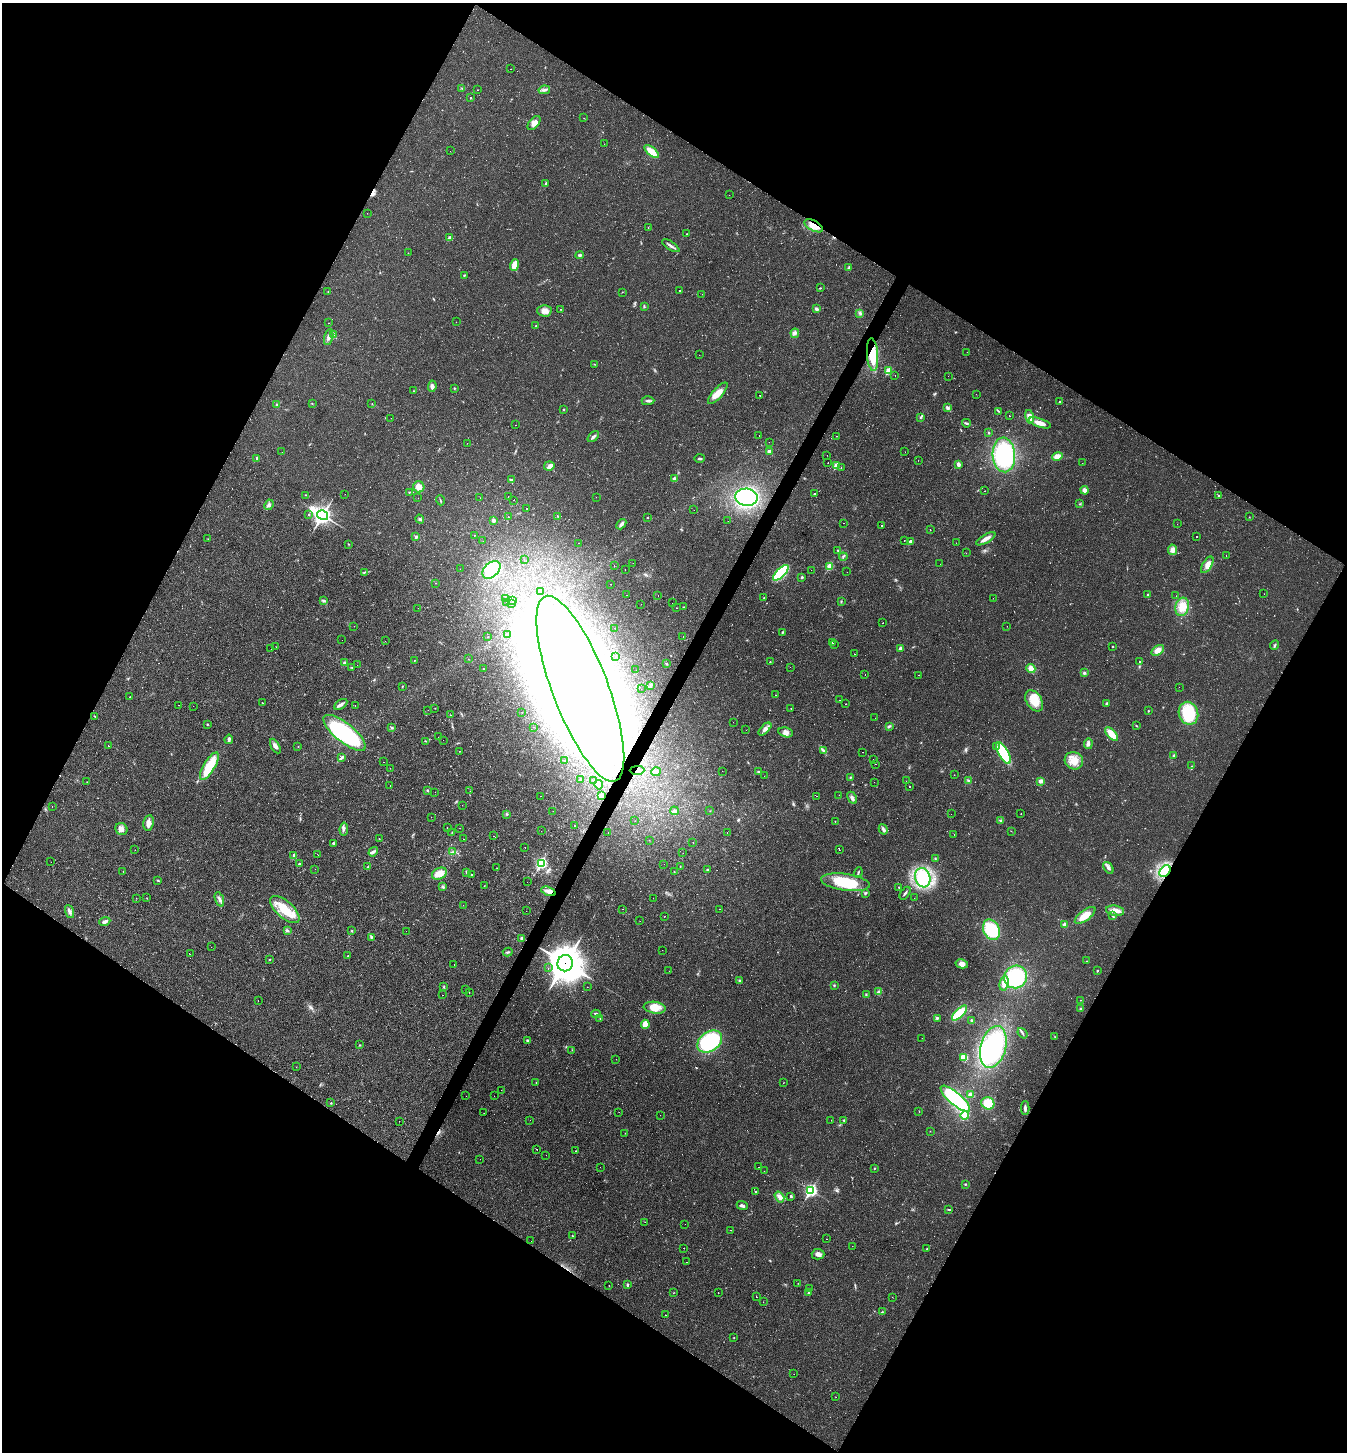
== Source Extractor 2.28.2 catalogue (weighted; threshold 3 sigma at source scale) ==
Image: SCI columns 285-5663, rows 1-5800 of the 5808 x 5800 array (HDU 1 of 3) = the unmasked area's bounding box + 8 px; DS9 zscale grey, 4 x 4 block average (1 PNG px = mean of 4 x 4 image px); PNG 1349 x 1454 px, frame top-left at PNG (2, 3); each listed source drawn as its Kron ellipse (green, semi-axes under 4 px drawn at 4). Shown black and unused: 48% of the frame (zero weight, under 2 of 3 exposures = <1% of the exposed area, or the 3 px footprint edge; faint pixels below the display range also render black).
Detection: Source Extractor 2.28.2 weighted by HDU 2 'WHT'. Background 0.0201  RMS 0.0059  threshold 0.0266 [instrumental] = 3 sigma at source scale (4.5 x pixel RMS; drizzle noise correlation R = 1.50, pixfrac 1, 0.05/0.05 arcsec/px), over >= 5 px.
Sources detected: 605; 8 too faint to see at this stretch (4 x 4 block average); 44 inside a brighter object's white glare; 38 cosmic-ray / hot-pixel residue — neither listed nor drawn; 8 coinciding with a brighter row at this scale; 15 inside a brighter listed object's ellipse — not listed separately; the other 492 listed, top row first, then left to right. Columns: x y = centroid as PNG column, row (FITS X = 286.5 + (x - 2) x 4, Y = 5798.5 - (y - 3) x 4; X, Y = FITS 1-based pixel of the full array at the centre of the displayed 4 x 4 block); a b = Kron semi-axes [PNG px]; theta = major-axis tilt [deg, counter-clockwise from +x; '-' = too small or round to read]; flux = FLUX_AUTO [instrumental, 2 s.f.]
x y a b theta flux
510 69 2 2 - 1.4
462 88 2 2 - 1.4
477 90 2 2 - 0.79
544 90 5 2 - 7.7
471 98 2 2 - 4
584 118 2 2 - 0.63
534 123 8 5 52 18
604 144 2 2 - 0.64
450 151 2 2 - 0.66
652 152 9 3 -40 55
546 184 3 2 - 2.3
729 195 2 2 - 1.2
367 213 2 2 - 0.48
814 226 10 5 -29 45
648 227 2 2 - 17
687 234 2 2 - 1.1
450 238 2 2 - 32
671 246 10 2 -33 11
408 253 2 2 - 0.89
580 255 4 2 - 5.6
514 265 6 3 73 59
849 268 4 2 - 4.4
464 275 2 2 - 3.1
820 288 2 2 - 2.3
679 291 2 2 - 9.5
328 292 2 2 - 0.87
622 292 2 2 - 0.69
702 294 2 2 - 0.59
644 306 3 2 - 2.9
560 309 2 2 - 1.1
816 309 3 3 - 7.9
544 311 7 6 - 20
860 313 4 3 - 7
456 322 2 2 - 1.6
329 323 2 2 - 0.48
536 326 2 2 - 2.7
795 333 4 3 - 9.8
333 335 3 2 - 4.9
329 337 8 3 75 11
967 352 2 2 - 0.82
699 355 2 2 - 1.3
873 355 16 5 -86 100
594 364 2 2 - 1.4
889 371 2 2 - 130
895 376 2 2 - 1.5
948 376 2 2 - 1.3
432 386 6 4 82 10
454 388 2 2 - 3.1
414 391 2 2 - 1.4
718 393 13 5 48 39
976 394 2 2 - 2.1
760 396 2 2 - 18
648 401 6 2 1 7.4
1060 402 2 2 - 5.3
312 403 2 2 - 1.7
372 404 2 2 - 1.2
277 405 2 2 - 1.8
947 408 4 3 - 6.3
563 409 2 2 - 5.6
998 411 4 2 - 2.5
1009 416 2 2 - 4.5
921 417 3 2 - 3.5
1029 417 7 4 -76 26
391 418 2 2 - 0.47
966 423 4 2 - 4.8
1040 423 11 4 -19 33
515 425 2 2 - 13
989 432 2 2 - 2
759 435 2 2 - 0.65
837 436 2 2 - 0.83
593 437 7 2 43 8.4
769 442 2 2 - 3.5
467 443 2 2 - 0.92
769 451 3 3 - 8.3
282 452 2 2 - 1.3
905 452 2 2 - 1.4
827 455 2 2 - 1.8
1004 455 17 11 -86 350
1057 456 5 4 - 24
257 458 4 2 - 8.1
700 458 5 2 - 4.2
918 460 2 2 - 0.77
828 463 2 2 - 1.9
1082 463 2 2 - 0.82
958 464 3 3 - 10
549 466 5 4 - 11
836 466 2 2 - 100
841 468 2 2 - 0.82
511 479 3 2 - 3.2
674 479 3 3 - 11
419 487 6 5 - 26
1085 490 4 4 - 16
985 491 2 2 - 5
409 492 2 2 - 2
345 494 2 2 - 0.55
814 494 2 2 - 5.5
306 495 2 2 - 1.2
1218 496 2 2 - 3.2
508 497 2 2 - 3.3
596 497 2 2 - 1
746 497 11 8 -6 510
418 498 2 2 - 1.3
480 498 2 2 - 1.3
440 500 5 2 - 2.7
514 500 2 2 - 2.3
1080 504 2 2 - 1.3
269 505 5 3 - 8.9
526 509 2 2 - 1.6
694 510 2 2 - 2
309 514 2 2 - 1.9
322 515 6 4 -33 1400
558 516 2 2 - 1.5
508 517 2 2 - 2.5
1249 517 2 2 - 1.2
647 518 2 2 - 1.8
420 519 4 2 - 5.7
494 520 2 2 - 16
728 521 2 2 - 0.83
843 523 2 2 - 9.6
621 524 6 3 49 11
1177 524 2 2 - 2.9
882 526 2 2 - 69
930 529 2 2 - 2
474 535 2 2 - 13
1196 536 2 2 - 16
416 537 3 3 - 5.6
208 539 2 2 - 1.3
986 539 11 3 30 23
904 540 2 2 - 1.5
483 541 2 2 - 2.5
910 541 2 2 - 16
578 543 2 2 - 2.8
956 543 2 2 - 0.44
348 544 2 2 - 1.5
838 550 2 2 - 2.3
1173 550 5 4 - 19
966 553 2 2 - 1.1
1226 555 2 2 - 2
843 557 4 2 - 4.1
524 560 2 2 - 2.1
633 563 2 2 - 0.66
940 564 2 2 - 1.7
1207 565 9 4 58 20
614 566 2 2 - 6.1
830 566 2 2 - 130
460 569 2 2 - 0.64
625 569 2 2 - 3.2
491 570 10 7 43 130
811 570 2 2 - 0.57
364 572 4 2 - 3.5
847 572 2 2 - 2.3
781 573 10 4 46 230
802 577 2 2 - 12
435 583 2 2 - 1.1
611 584 2 2 - 1.4
540 591 2 2 - 10
1148 594 2 2 - 5.9
1264 594 2 2 - 3.3
627 595 2 2 - 2.7
658 596 2 2 - 1.6
1176 596 2 2 - 0.54
764 598 2 2 - 2.4
993 598 2 2 - 1.9
505 599 2 2 - 17
324 601 2 2 - 3.5
513 601 2 2 - 2.3
841 601 3 2 - 2.3
506 602 2 2 - 0.64
512 603 2 2 - 2.1
672 603 2 2 - 0.45
641 604 2 2 - 1.4
683 607 2 2 - 1.4
1182 607 9 6 76 40
418 608 2 2 - 0.69
676 608 2 2 - 2.1
883 623 2 2 - 2.3
354 626 2 2 - 0.53
1007 626 2 2 - 0.49
614 628 2 2 - 2
782 632 3 2 - 2.7
508 634 2 2 - 0.9
683 636 2 2 - 1.8
488 637 2 2 - 0.91
342 640 2 2 - 0.4
385 641 2 2 - 0.43
832 643 2 2 - 1.3
834 644 2 2 - 18
1275 645 5 2 - 5
1113 646 2 2 - 2.4
276 647 2 2 - 0.72
271 648 2 2 - 1.4
900 648 2 2 - 20
1158 650 7 4 35 25
854 654 2 2 - 1.7
616 656 2 2 - 2.7
468 659 2 2 - 0.59
414 660 2 2 - 1.7
1139 661 2 2 - 13
770 662 2 2 - 3.3
344 663 3 2 - 7.1
666 664 3 2 - 2.4
357 665 2 2 - 1
790 667 2 2 - 0.65
352 668 3 2 - 1.7
1031 668 5 3 - 29
483 669 3 2 - 2.6
636 670 2 2 - 0.79
1084 673 3 3 - 5.4
865 675 2 2 - 17
918 675 2 2 - 4.3
402 686 2 2 - 2
651 686 3 2 - 3.8
1179 687 2 2 - 1.8
580 689 99 28 -69 2900
641 689 2 2 - 1.2
775 695 2 2 - 15
130 697 2 2 - 1.5
840 700 2 2 - 2.1
1034 701 11 7 -56 69
262 703 2 2 - 2.1
1107 703 2 2 - 16
341 704 7 3 34 13
846 704 2 2 - 1.9
179 705 2 2 - 0.67
193 706 2 2 - 0.35
355 706 2 2 - 4.3
435 708 2 2 - 1.2
791 708 2 2 - 2
428 710 2 2 - 0.85
1148 711 2 2 - 4.4
522 712 2 2 - 0.52
1188 713 11 9 -69 170
450 715 2 2 - 1.5
95 716 3 2 - 2.3
875 718 2 2 - 1.8
733 722 2 2 - 0.39
207 724 2 2 - 1.6
889 726 3 3 - 5.3
1136 726 2 2 - 2.2
533 727 2 2 - 0.57
392 728 3 3 - 4.9
765 729 8 4 45 16
746 730 2 2 - 3.9
786 732 7 5 -13 16
345 733 26 9 -39 530
1112 734 8 3 -50 48
438 737 2 2 - 4.1
229 739 5 3 - 8.4
443 740 2 2 - 0.95
425 741 3 2 - 1.9
1088 744 5 4 - 9.3
108 746 2 2 - 16
275 746 8 3 -60 13
298 747 2 2 - 1.1
996 747 2 2 - 2.7
824 750 3 2 - 3.7
459 751 2 2 - 16
862 752 2 2 - 4.9
1003 753 12 5 -62 210
1174 755 3 2 - 4.2
341 758 4 2 - 5.4
873 759 2 2 - 5.3
565 761 2 2 - 4.3
1074 761 9 8 - 43
383 762 2 2 - 1.4
875 764 2 2 - 0.88
209 766 15 5 59 120
1192 766 2 2 - 1.3
390 768 2 2 - 0.48
637 770 7 2 1 9.5
722 771 2 2 - 1.3
656 772 5 3 - 6.9
759 772 2 2 - 2
954 775 2 2 - 0.58
764 776 2 2 - 1.3
850 777 2 2 - 2.5
580 780 2 2 - 7.4
594 780 2 2 - 0.78
968 780 2 2 - 2.2
906 781 2 2 - 0.55
1040 781 4 3 - 9.4
87 782 2 2 - 1
874 782 2 2 - 1.1
390 785 2 2 - 2
599 785 4 4 - 12
909 786 2 2 - 11
427 790 2 2 - 7.9
470 791 2 2 - 0.49
435 792 2 2 - 0.49
839 795 2 2 - 0.41
540 796 2 2 - 1.3
601 796 2 2 - 10
816 796 2 2 - 3
852 798 6 3 -60 9.1
462 805 2 2 - 0.55
52 806 2 2 - 0.53
553 811 2 2 - 0.59
674 811 4 2 - 4.6
710 811 2 2 - 1
506 814 3 2 - 3.1
951 814 2 2 - 0.62
1021 814 2 2 - 1.1
431 817 2 2 - 2.6
1001 820 3 2 - 3.6
635 821 2 2 - 1.1
835 821 2 2 - 1.3
148 823 8 5 80 19
574 826 2 2 - 1.6
447 828 2 2 - 0.95
460 828 2 2 - 0.6
121 829 6 5 - 17
344 829 6 3 82 7.6
883 829 5 3 - 8.6
541 831 2 2 - 0.58
1011 831 2 2 - 0.82
452 832 2 2 - 1.5
608 833 2 2 - 1.1
727 833 2 2 - 31
954 834 2 2 - 0.81
494 836 2 2 - 4.6
379 839 2 2 - 1.2
463 839 2 2 - 9.9
649 840 2 2 - 0.65
693 842 2 2 - 0.82
333 843 3 2 - 3.5
525 848 2 2 - 1.7
135 850 2 2 - 0.65
839 850 2 2 - 2.6
373 852 5 3 - 8.7
453 852 3 2 - 4.1
683 853 2 2 - 0.87
317 854 2 2 - 0.66
294 855 3 2 - 32
935 858 2 2 - 2.4
51 862 2 2 - 0.67
541 863 3 2 - 520
299 864 2 2 - 7.7
664 864 2 2 - 1.2
680 866 2 2 - 1.3
367 867 3 2 - 2.2
497 868 2 2 - 0.94
1108 868 6 4 -54 11
315 869 2 2 - 0.53
707 870 2 2 - 3.3
123 871 2 2 - 0.67
1165 871 6 4 50 160
467 872 3 2 - 4.2
674 872 2 2 - 1
858 873 5 2 - 4.1
439 874 8 5 25 44
471 874 2 2 - 8.9
923 878 10 7 -72 190
158 880 3 2 - 2.5
527 882 2 2 - 1.5
845 882 24 8 -8 150
484 886 2 2 - 1.4
443 887 2 2 - 3
898 887 2 2 - 2.5
548 891 7 3 -19 34
866 893 4 2 - 3.8
905 893 7 2 55 6.5
136 898 2 2 - 0.74
147 898 2 2 - 1.2
653 898 2 2 - 0.65
914 898 2 2 - 0.49
219 899 7 3 -69 12
463 905 2 2 - 0.55
285 909 18 8 -41 95
622 909 2 2 - 0.71
719 909 2 2 - 1.5
526 911 2 2 - 0.59
1115 911 9 5 -9 25
70 912 7 3 -71 9
1085 915 12 5 37 53
665 916 2 2 - 1.1
1113 916 3 2 - 3.7
105 921 5 3 - 12
640 921 2 2 - 0.52
1065 924 4 4 - 9.1
287 930 3 2 - 5.5
991 930 11 8 -64 160
352 931 2 2 - 2.8
406 931 2 2 - 0.4
371 937 3 3 - 4.5
521 938 3 2 - 5
211 947 2 2 - 0.55
662 950 2 2 - 1.1
508 952 5 2 - 5
190 954 2 2 - 2.3
348 956 3 2 - 2.4
270 959 2 2 - 2.4
1086 961 2 2 - 1
565 963 8 7 - 8100
962 964 6 4 -13 18
454 965 2 2 - 14
548 968 2 2 - 2.6
669 971 2 2 - 0.59
1097 971 2 2 - 6.2
1016 977 12 11 - 290
740 981 3 2 - 5.4
1004 983 7 4 78 30
834 985 2 2 - 2.8
444 987 3 2 - 2.9
587 987 2 2 - 0.72
465 990 2 2 - 2
879 991 2 2 - 2.2
469 992 2 2 - 2.1
443 995 2 2 - 3.1
866 995 3 2 - 3
1081 1000 2 2 - 0.78
258 1001 2 2 - 2.3
655 1008 11 6 -8 54
1080 1009 3 2 - 3.2
959 1013 10 4 46 98
596 1014 5 3 - 7
937 1018 3 2 - 4.7
600 1019 2 2 - 2.5
972 1020 3 2 - 3
645 1024 5 4 - 40
1022 1033 6 2 -51 5.7
1055 1037 2 2 - 1.8
922 1038 2 2 - 0.6
528 1041 2 2 - 7.5
710 1041 13 9 35 290
360 1045 2 2 - 1.8
993 1047 21 12 75 430
572 1050 2 2 - 1.2
964 1057 4 3 - 39
616 1059 2 2 - 3
296 1067 2 2 - 0.75
536 1082 2 2 - 1.3
783 1083 2 2 - 0.87
501 1090 2 2 - 0.64
971 1094 4 3 - 15
466 1096 2 2 - 0.42
494 1096 2 2 - 0.98
955 1099 18 6 -40 280
331 1103 2 2 - 3.5
988 1103 7 6 - 72
1025 1108 7 2 88 11
919 1111 2 2 - 1.1
619 1112 2 2 - 2.1
484 1113 2 2 - 0.72
660 1115 2 2 - 0.44
965 1115 4 3 - 58
530 1120 2 2 - 1.3
831 1120 2 2 - 0.52
844 1120 2 2 - 2.4
399 1121 2 2 - 0.58
930 1131 2 2 - 0.84
625 1133 2 2 - 0.85
537 1149 2 2 - 22
575 1151 2 2 - 3.2
546 1155 2 2 - 1.1
480 1159 2 2 - 0.7
600 1167 2 2 - 0.51
759 1167 2 2 - 1.8
874 1168 2 2 - 2
764 1171 2 2 - 0.78
965 1184 2 2 - 3
811 1190 3 2 - 670
755 1192 2 2 - 2.6
791 1196 3 2 - 3.9
779 1197 6 4 -56 14
742 1206 6 2 -23 10
949 1209 2 2 - 2.3
645 1222 2 2 - 5.2
685 1224 2 2 - 1.3
731 1230 2 2 - 1.9
572 1236 2 2 - 1.3
827 1239 2 2 - 2.2
531 1241 2 2 - 0.42
852 1246 2 2 - 0.46
684 1248 2 2 - 2.4
927 1249 2 2 - 4.7
818 1254 6 5 - 14
686 1262 2 2 - 12
798 1283 2 2 - 1
627 1285 3 2 - 4.5
609 1286 2 2 - 1
809 1288 2 2 - 1.4
674 1293 2 2 - 1.1
718 1293 2 2 - 7.3
808 1293 2 2 - 2.1
756 1297 2 2 - 3.5
892 1297 2 2 - 0.95
763 1302 2 2 - 24
882 1312 3 2 - 2.9
665 1315 2 2 - 1.3
734 1338 2 2 - 1.3
794 1374 2 2 - 0.65
836 1397 2 2 - 0.59
Overlapping masked pixels (flux is a lower limit): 6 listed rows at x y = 814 226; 873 355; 637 770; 1165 871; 548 891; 565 963
Diffuse or blended objects may show on this block-average render without a row.